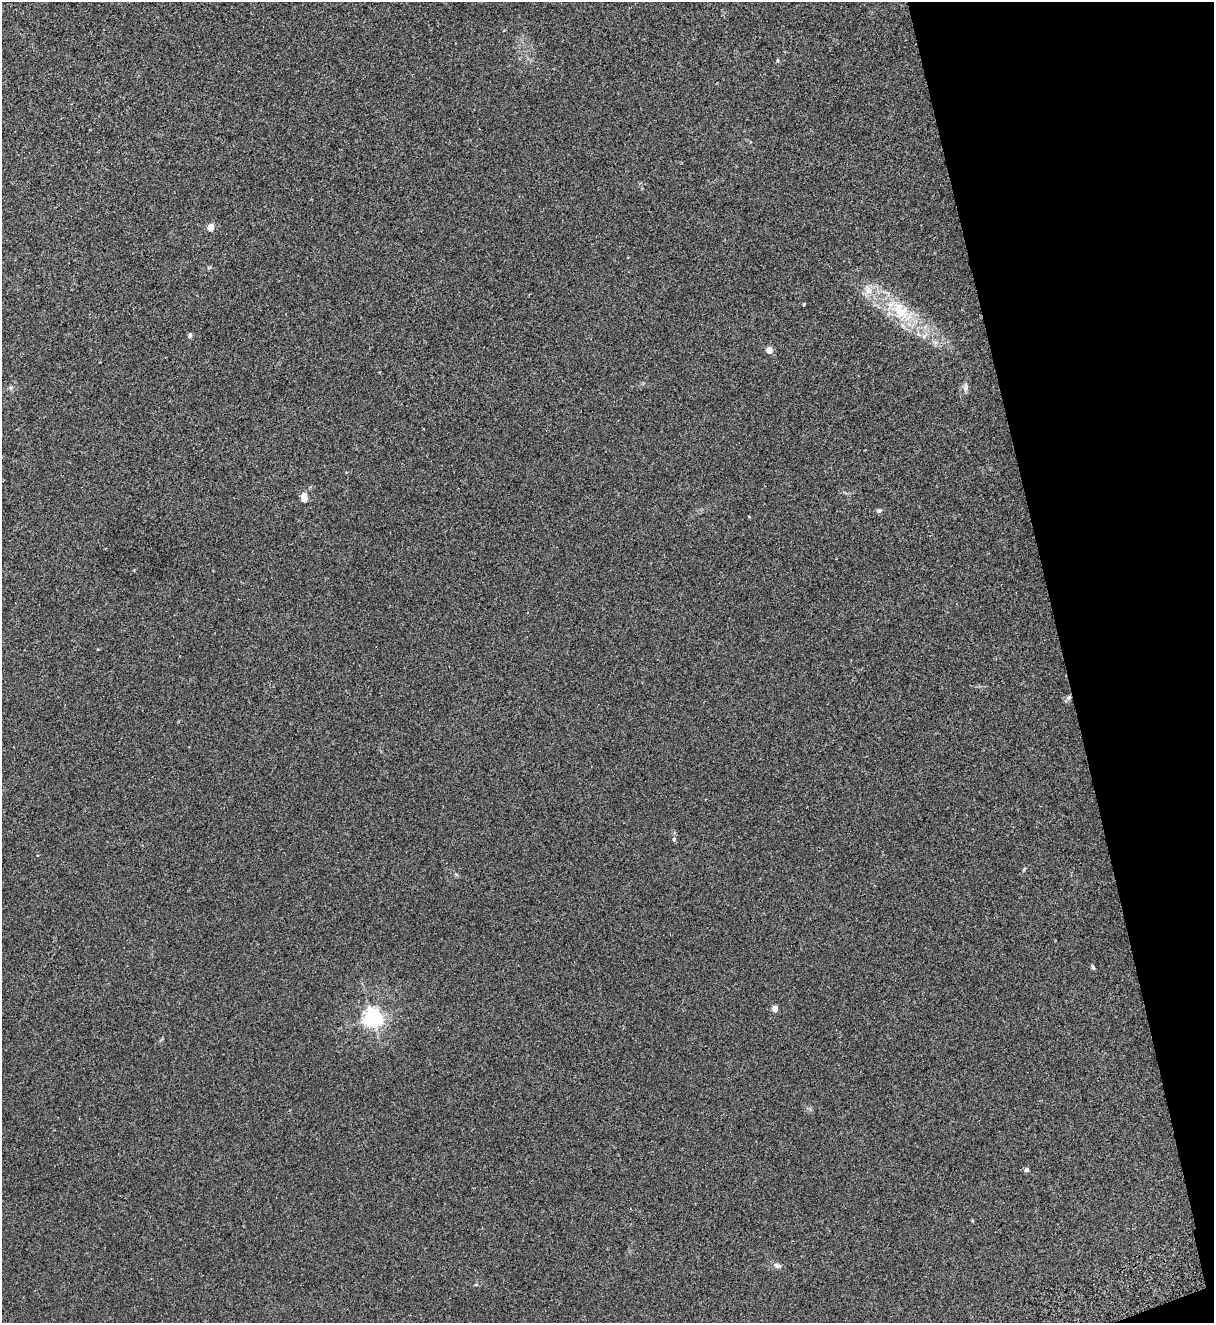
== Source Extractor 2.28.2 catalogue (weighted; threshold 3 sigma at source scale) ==
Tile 12 of 4 x 4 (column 4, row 3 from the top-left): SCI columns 3809-5020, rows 1380-2700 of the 5314 x 5399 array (HDU 1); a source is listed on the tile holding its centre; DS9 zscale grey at full resolution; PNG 1216 x 1325 px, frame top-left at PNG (2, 2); no overlay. Shown black and unused: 13% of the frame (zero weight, under 2 of 3 exposures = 3% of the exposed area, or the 3 px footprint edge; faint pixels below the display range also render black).
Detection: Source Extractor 2.28.2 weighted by HDU 2 'WHT'; one run over the whole footprint, this tile lists its part. Background 0.0624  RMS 0.007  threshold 0.0316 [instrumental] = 3 sigma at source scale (4.5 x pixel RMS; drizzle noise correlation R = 1.50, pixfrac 1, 0.05/0.05 arcsec/px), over >= 5 px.
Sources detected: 16; all 16 listed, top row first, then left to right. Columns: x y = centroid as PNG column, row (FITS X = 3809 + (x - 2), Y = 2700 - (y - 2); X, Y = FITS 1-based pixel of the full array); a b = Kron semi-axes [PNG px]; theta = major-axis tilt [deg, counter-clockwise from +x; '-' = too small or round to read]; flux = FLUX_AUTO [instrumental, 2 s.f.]
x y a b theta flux
778 60 4 4 - 0.81
211 227 5 4 - 11
868 290 13 9 -75 5.4
900 311 33 18 -52 27
190 335 6 4 79 1.2
769 350 6 5 - 4.7
965 387 13 4 80 1.8
304 497 6 4 -82 14
879 511 6 5 - 1.1
1069 698 7 5 68 1.6
674 839 5 5 - 0.93
1093 967 7 4 -71 1.1
775 1009 4 4 - 6.6
373 1018 6 6 - 310
1026 1170 6 5 - 1.5
777 1266 10 7 -17 2.2
Overlapping masked pixels (flux is a lower limit): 1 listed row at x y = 1069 698